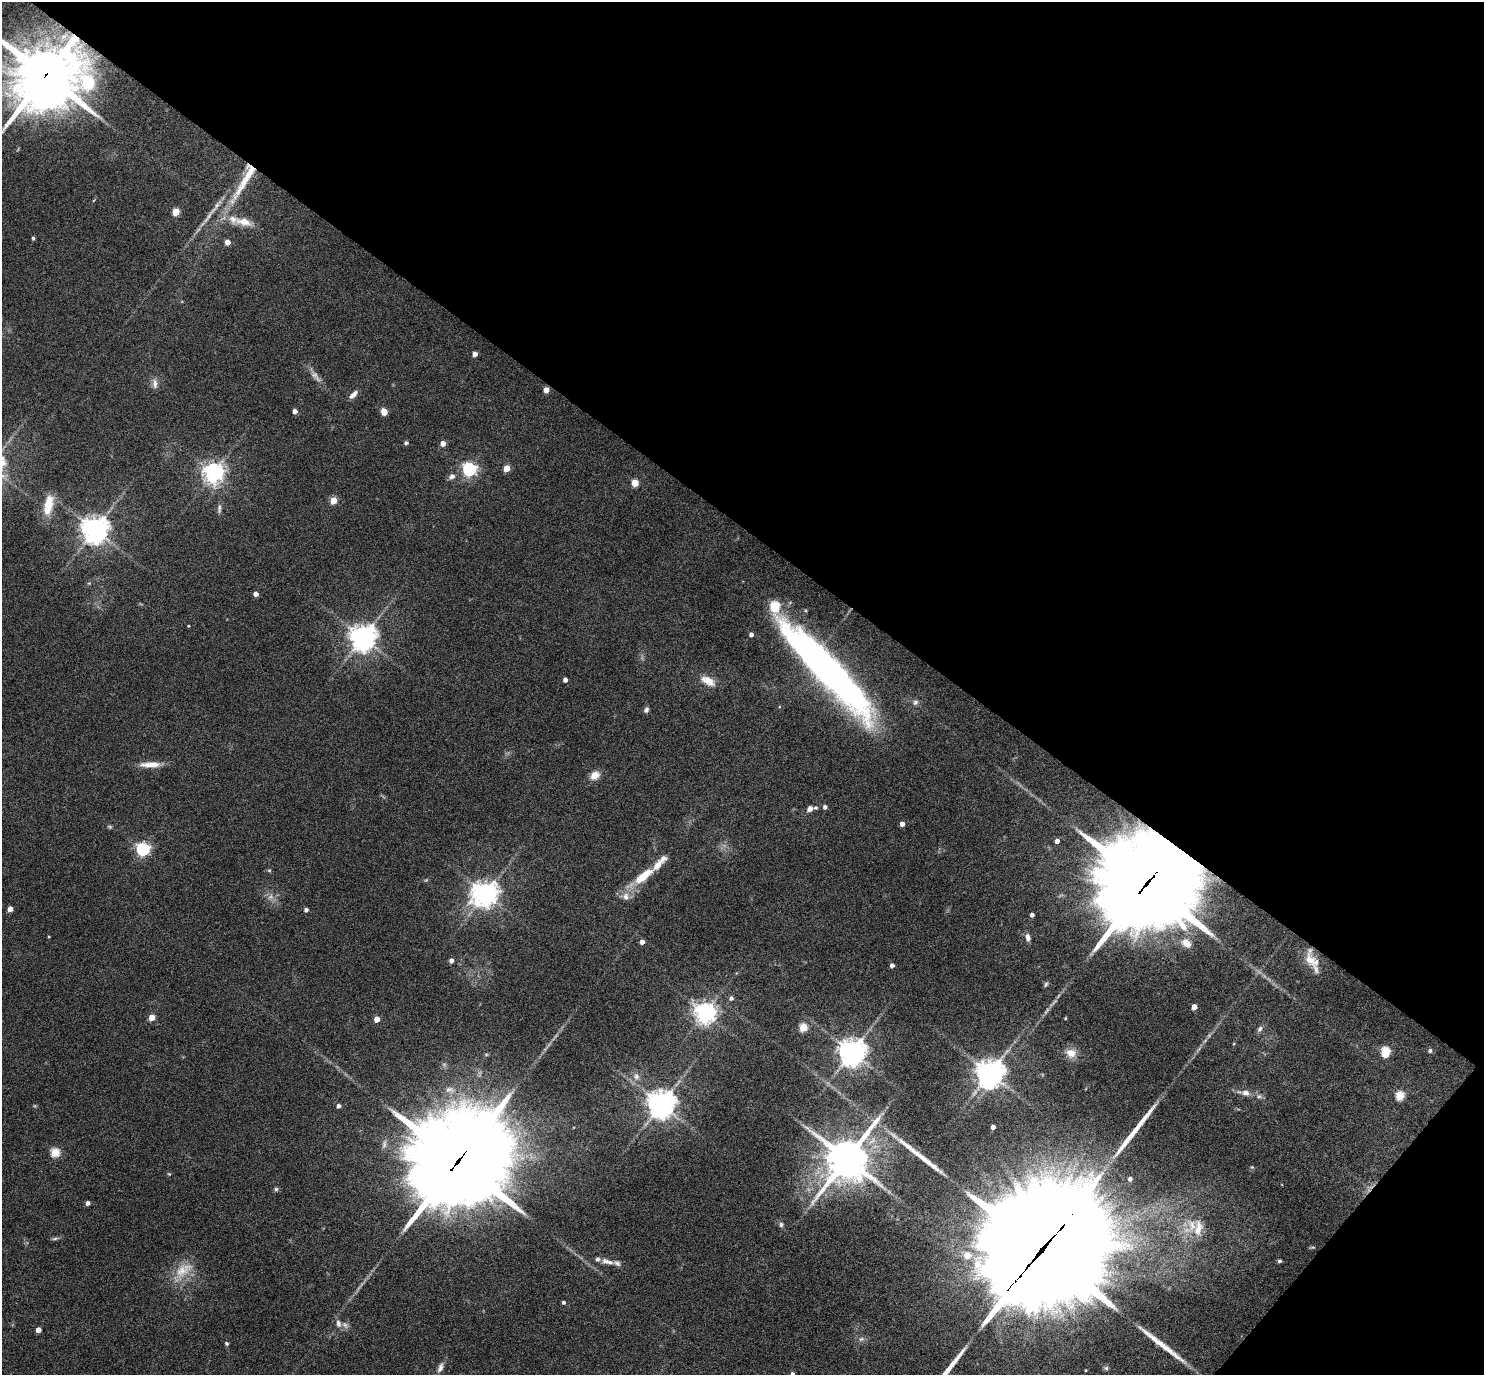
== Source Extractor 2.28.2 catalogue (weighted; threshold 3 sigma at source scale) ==
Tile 8 of 4 x 4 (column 4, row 2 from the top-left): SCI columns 4455-5936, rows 3043-4415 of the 5940 x 5944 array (HDU 1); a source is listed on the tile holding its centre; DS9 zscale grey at full resolution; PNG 1486 x 1377 px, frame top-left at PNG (2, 2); no overlay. Shown black and unused: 40% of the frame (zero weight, under 5 of 9 exposures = <1% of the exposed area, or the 3 px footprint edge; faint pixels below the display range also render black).
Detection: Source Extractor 2.28.2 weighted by HDU 2 'WHT'; one run over the whole footprint, this tile lists its part. Background 0.0429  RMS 0.0039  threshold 0.016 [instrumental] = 3 sigma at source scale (4.09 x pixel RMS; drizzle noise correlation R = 1.36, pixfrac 0.8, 0.05/0.05 arcsec/px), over >= 5 px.
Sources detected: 126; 5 too faint to see at this stretch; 4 long thin detections or spike segments (spike, bleed or trail) — not listed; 10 inside a brighter listed object's ellipse — not listed separately; the other 107 listed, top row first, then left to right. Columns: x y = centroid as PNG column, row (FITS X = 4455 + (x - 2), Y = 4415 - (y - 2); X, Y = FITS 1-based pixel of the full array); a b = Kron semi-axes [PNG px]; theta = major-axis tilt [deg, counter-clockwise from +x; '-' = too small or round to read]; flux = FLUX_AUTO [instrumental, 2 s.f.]
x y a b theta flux
46 75 19 17 36 2800
88 83 34 21 88 57
40 98 12 10 25 130
244 180 73 12 60 21
215 207 34 5 54 4
176 212 5 4 - 11
244 222 26 11 -14 6.1
33 238 4 3 - 0.64
227 242 4 4 - 3.1
475 354 4 4 - 2.6
155 383 14 7 -84 2
546 390 4 4 - 3.9
353 394 12 5 44 2.1
295 411 4 4 - 2.2
384 412 6 6 - 3.2
406 443 5 5 - 0.66
443 443 4 4 - 3.3
507 468 5 4 - 6.3
469 469 6 6 - 83
213 473 7 7 - 250
452 476 9 7 21 1.5
635 483 5 4 - 9.3
333 500 5 4 - 9.3
48 505 26 10 77 7.4
219 508 14 5 85 1.3
95 529 8 8 - 480
256 594 4 4 - 2.2
188 626 3 3 - 0.29
751 634 4 4 - 1.6
363 637 8 8 - 450
826 669 112 21 -47 210
565 680 4 4 - 1.8
708 681 21 10 -27 4.8
915 702 8 7 - 1.2
646 710 7 6 - 1.1
150 764 26 7 1 4.7
595 775 11 9 35 3.8
825 807 4 4 - 1.2
810 809 8 6 27 2.3
902 824 4 4 - 2.2
1057 841 4 4 - 2
143 849 6 6 - 78
269 870 6 4 -1 0.46
644 876 29 9 38 11
1147 884 33 30 26 6900
486 894 8 8 - 380
626 897 11 9 -84 2.7
10 909 4 4 - 3.7
306 910 4 4 - 1.3
1032 915 4 4 - 1.3
49 937 3 2 - 0.32
1028 937 9 5 -79 1.6
642 942 4 4 - 2.1
1186 943 16 12 -37 4.2
1310 960 27 13 -81 5.6
451 961 4 4 - 1.9
892 965 4 4 - 1.4
1046 984 7 5 73 0.66
731 998 6 5 - 1.1
1194 1007 4 4 - 3.5
705 1013 7 7 - 270
152 1017 4 4 - 6.5
1065 1018 5 3 - 0.31
377 1019 4 4 - 4.9
803 1027 5 5 - 14
1260 1029 9 7 50 1.2
1234 1043 4 3 - 0.3
1430 1051 6 5 - 0.65
852 1052 8 8 - 520
1385 1052 6 5 - 23
1071 1053 13 10 -10 4.3
486 1054 5 3 - 0.41
990 1073 8 8 - 560
636 1077 10 8 -70 2.1
1245 1093 13 8 -11 2.3
1400 1095 5 5 - 17
1259 1096 8 6 10 1.2
661 1104 8 8 - 540
338 1106 4 4 - 1.5
993 1127 4 4 - 2.1
55 1152 5 5 - 19
847 1159 15 13 54 1400
458 1161 35 29 41 6800
1252 1167 5 5 - 0.45
169 1174 5 4 - 0.36
1130 1179 4 4 - 1.3
276 1189 6 5 - 0.68
88 1203 4 4 - 1.9
781 1225 6 6 - 0.89
1192 1225 32 14 49 8.8
55 1238 10 4 6 0.81
1313 1247 7 3 0 0.49
1042 1250 57 33 48 20000
967 1255 6 6 - 5.5
606 1261 11 8 -20 1.9
1279 1261 5 4 - 0.65
617 1263 10 7 -21 1.2
183 1270 33 17 44 9.7
563 1302 4 4 - 0.78
338 1323 11 7 -80 1.7
38 1330 4 4 - 3.3
861 1339 9 6 17 1.2
226 1343 5 4 - 0.59
440 1368 13 6 71 1.9
1106 1368 7 6 - 0.76
1086 1370 3 3 - 0.38
792 1374 4 4 - 0.93
Overlapping masked pixels (flux is a lower limit): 7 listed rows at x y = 46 75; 88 83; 244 180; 826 669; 1147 884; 458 1161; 1042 1250
Isophote crosses this tile's border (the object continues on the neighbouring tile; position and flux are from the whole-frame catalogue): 2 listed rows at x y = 46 75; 792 1374